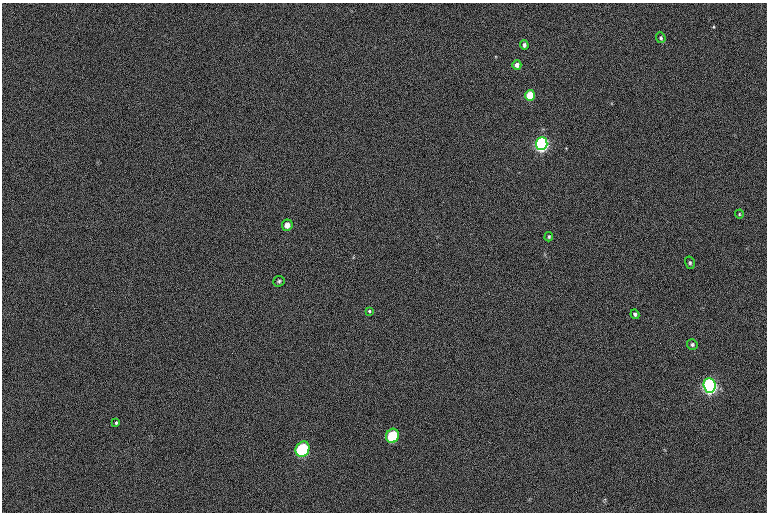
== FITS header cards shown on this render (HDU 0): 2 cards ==
NAXIS1  =                 765  / length of data axis 1
NAXIS2  =                 510  / length of data axis 2

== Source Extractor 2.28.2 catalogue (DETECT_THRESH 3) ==
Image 765 x 510 px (HDU 0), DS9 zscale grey, 1 PNG px = 1 image px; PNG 769 x 514 px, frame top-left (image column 1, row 510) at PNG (2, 3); each listed source drawn as its Kron ellipse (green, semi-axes under 4 px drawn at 4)
Background -68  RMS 13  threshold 39.7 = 3 sigma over >= 5 px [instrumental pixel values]
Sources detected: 17; all 17 listed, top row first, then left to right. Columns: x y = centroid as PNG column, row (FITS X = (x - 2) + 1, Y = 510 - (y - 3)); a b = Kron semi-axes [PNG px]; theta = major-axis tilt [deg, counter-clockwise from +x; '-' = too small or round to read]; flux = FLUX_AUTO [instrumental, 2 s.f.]
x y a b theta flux
661 38 5 4 - 1500
524 45 5 4 - 2400
517 65 5 4 - 4100
530 95 5 5 - 31000
542 143 6 5 - 290000
739 214 4 4 - 860
287 225 5 5 - 5200
549 237 5 3 - 990
690 263 6 5 - 1500
279 281 6 5 - 1400
370 312 3 3 - 3200
635 314 5 4 - 1700
692 345 5 5 - 1700
710 385 7 6 - 330000
116 423 3 3 - 3400
393 436 7 6 - 62000
302 449 8 6 61 120000